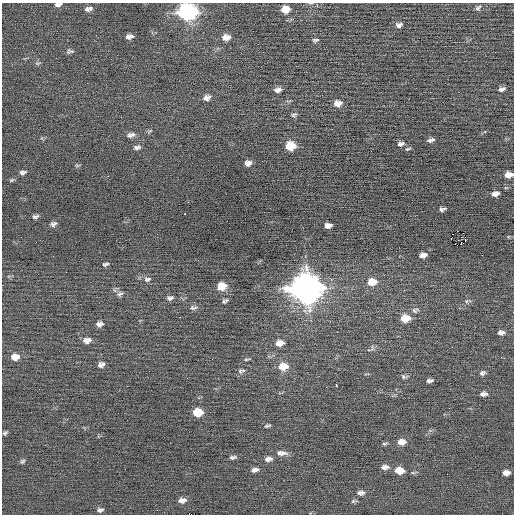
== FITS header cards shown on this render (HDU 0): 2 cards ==
NAXIS1  =                  512 / Axis length
NAXIS2  =                  512 / Axis length

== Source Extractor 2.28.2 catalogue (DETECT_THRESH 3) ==
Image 512 x 512 px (HDU 0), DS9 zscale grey, 1 PNG px = 1 image px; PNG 516 x 516 px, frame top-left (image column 1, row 512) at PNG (2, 3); no overlay
Background 0.0253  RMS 0.69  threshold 2.07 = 3 sigma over >= 5 px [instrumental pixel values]
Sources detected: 91; all 91 listed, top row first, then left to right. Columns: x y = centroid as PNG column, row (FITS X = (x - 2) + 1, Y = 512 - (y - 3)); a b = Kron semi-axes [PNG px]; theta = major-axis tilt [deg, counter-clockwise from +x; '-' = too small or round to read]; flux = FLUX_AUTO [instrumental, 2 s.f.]
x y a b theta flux
58 4 8 4 11 150
90 8 7 6 - 110
478 8 9 6 47 120
87 9 7 6 - 150
285 9 8 7 - 640
187 12 10 8 2 14000
399 25 10 7 11 180
129 36 7 5 14 190
226 37 9 7 3 360
315 40 10 5 9 110
70 51 9 5 9 120
37 63 8 4 0 74
501 89 9 5 17 170
278 90 9 6 12 200
207 98 10 7 21 220
338 103 10 8 18 350
294 115 9 5 20 110
150 131 9 3 34 73
131 135 12 6 12 190
431 140 9 5 19 140
401 144 9 6 13 160
290 146 8 7 - 1200
137 147 9 6 11 150
408 149 7 4 18 68
248 163 7 6 - 240
77 165 8 4 8 63
23 172 9 5 8 130
508 175 7 5 10 410
11 180 7 4 26 68
506 188 5 3 - 45
495 194 9 5 14 250
442 209 7 4 14 130
185 214 3 2 - 290
35 216 8 5 14 110
53 224 9 6 22 150
328 225 7 5 7 240
457 231 2 2 - 32
451 238 2 2 - 310
465 240 3 2 - 130
461 244 2 2 - 31
423 255 8 5 10 250
105 264 8 4 11 100
147 279 11 7 10 180
331 279 3 3 - 76
372 282 9 7 9 710
222 286 9 7 12 770
305 288 13 11 1 63000
120 294 11 7 30 180
170 298 9 6 7 140
225 301 7 4 28 100
466 301 6 4 89 72
193 308 12 6 3 140
415 310 11 7 19 180
513 312 2 2 - 32
405 318 9 7 5 860
99 324 8 6 2 200
337 332 2 2 - 68
501 332 8 5 2 160
87 340 9 7 12 290
280 343 9 7 11 410
372 348 10 5 72 120
15 357 9 8 - 470
501 357 3 2 - 37
246 359 8 4 7 74
101 365 9 7 26 180
283 366 11 8 9 740
240 371 9 6 -80 130
482 373 8 6 17 130
404 377 8 6 -7 110
430 381 9 5 7 130
336 385 3 2 - 220
484 394 10 6 6 190
198 412 8 6 10 1100
268 426 8 3 20 79
5 433 5 4 - 83
402 442 10 7 0 380
385 444 7 4 8 82
281 453 14 6 -2 320
233 457 9 5 12 130
268 459 10 6 8 220
22 461 7 5 34 92
385 467 11 7 -2 220
125 469 2 2 - 26
255 470 10 5 14 190
399 470 10 7 -2 590
506 473 7 6 - 260
360 493 10 6 -1 190
182 500 9 6 8 280
354 501 8 4 10 82
100 510 7 5 8 130
191 514 2 2 - 190
At the frame edge (FLAGS 8, measured only in part): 6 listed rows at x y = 58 4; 285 9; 187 12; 508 175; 513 312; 191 514